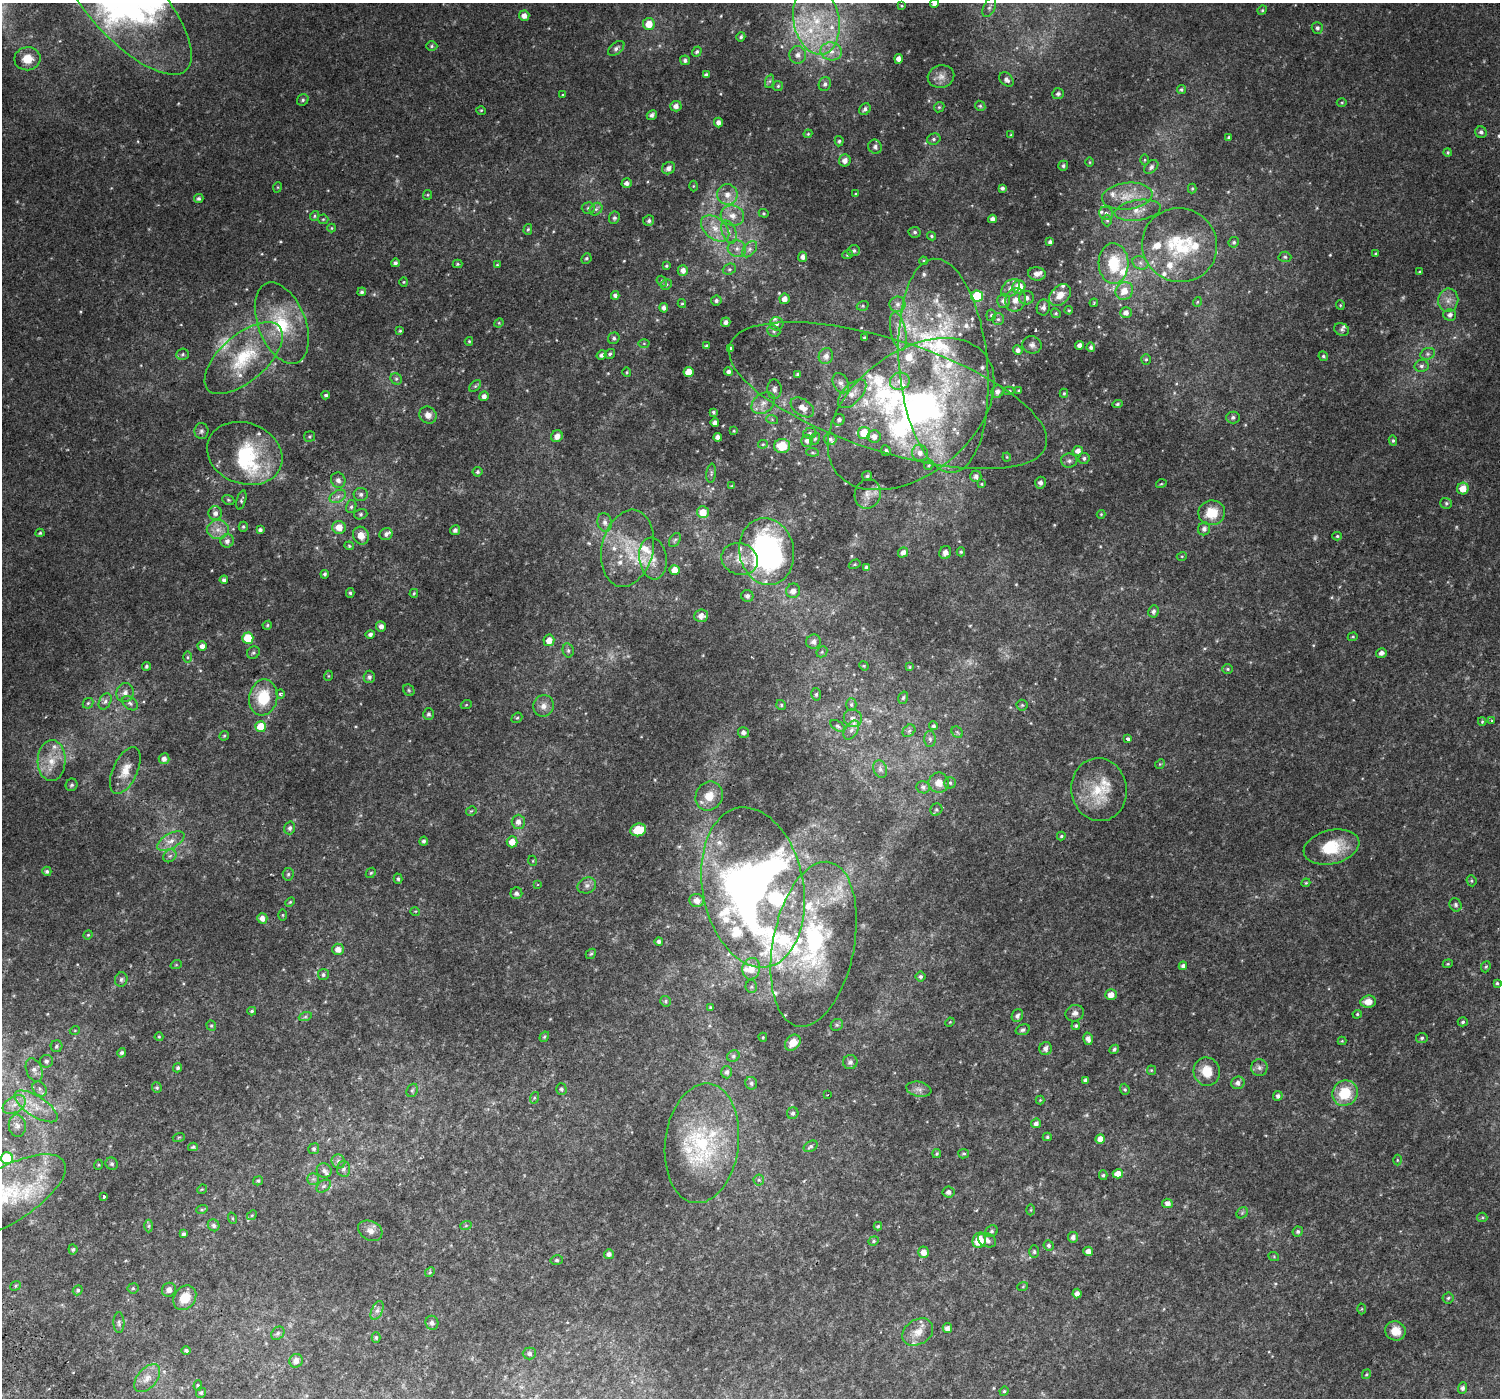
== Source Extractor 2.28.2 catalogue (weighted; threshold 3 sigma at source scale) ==
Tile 7 of 4 x 4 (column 3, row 2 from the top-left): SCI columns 3060-4557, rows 3004-4399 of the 6106 x 6071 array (HDU 1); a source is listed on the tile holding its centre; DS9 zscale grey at full resolution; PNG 1502 x 1400 px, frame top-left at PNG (2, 3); each listed source drawn as its Kron ellipse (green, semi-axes under 4 px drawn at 4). Shown black and unused: <1% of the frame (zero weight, under 2 of 3 exposures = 3% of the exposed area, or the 3 px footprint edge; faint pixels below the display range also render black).
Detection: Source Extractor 2.28.2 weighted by HDU 2 'WHT'; one run over the whole footprint, this tile lists its part. Background 0.0101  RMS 0.0049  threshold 0.0222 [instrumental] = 3 sigma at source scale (4.5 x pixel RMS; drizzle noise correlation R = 1.50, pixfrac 1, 0.0396/0.0396 arcsec/px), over >= 5 px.
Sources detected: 575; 8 too faint to see at this stretch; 2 inside a brighter object's white glare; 1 cosmic-ray / hot-pixel residue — neither listed nor drawn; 51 inside a brighter listed object's ellipse — not listed separately; of the other 513, all 500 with FLUX_AUTO >= 0.378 (the completeness limit of this list) listed and drawn (13 fainter detections not listed), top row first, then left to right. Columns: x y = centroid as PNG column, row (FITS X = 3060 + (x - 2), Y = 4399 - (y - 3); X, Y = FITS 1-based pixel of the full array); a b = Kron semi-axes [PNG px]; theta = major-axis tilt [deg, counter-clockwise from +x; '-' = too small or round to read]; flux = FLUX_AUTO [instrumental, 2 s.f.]
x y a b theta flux
125 3 91 36 -48 110
934 3 5 3 - 1.4
902 6 4 3 - 0.42
989 7 10 5 65 1.4
1262 10 5 4 - 0.57
524 16 5 5 - 2.8
816 20 35 23 -79 32
649 24 6 6 - 6.1
1317 28 6 5 - 1.1
741 37 4 4 - 0.8
432 46 5 4 - 0.7
616 48 9 5 39 1.4
831 51 11 9 -11 4.2
697 52 5 4 - 0.89
798 55 9 8 - 2.5
27 59 13 11 9 7.9
899 59 5 4 - 2.3
685 60 5 4 - 1.1
706 75 4 4 - 1.3
941 77 13 11 13 3.4
1006 79 8 6 -44 1.8
770 81 7 4 71 0.89
825 84 7 6 - 1.4
778 86 5 5 - 0.61
1181 90 5 4 - 0.76
562 94 3 2 - 0.48
1058 94 6 5 - 1.2
303 100 6 5 - 0.87
1342 102 5 3 - 0.45
676 106 6 5 - 2.3
980 106 5 4 - 0.69
939 107 5 4 - 0.59
865 109 6 5 - 1.3
481 110 5 3 - 0.44
652 115 5 4 - 1.4
718 122 5 4 - 1.9
1481 132 6 5 - 1.3
808 134 4 4 - 0.49
1011 135 3 3 - 0.5
1229 138 4 3 - 0.88
934 139 7 5 16 0.98
839 141 5 4 - 0.7
875 147 7 6 - 1.3
1448 152 4 4 - 0.68
845 160 6 6 - 2.7
1145 160 5 3 - 0.47
1090 162 5 3 - 0.41
1063 166 5 5 - 1
1151 167 8 5 44 1.4
669 168 7 6 - 2
627 183 5 4 - 1.9
693 186 5 3 - 0.43
278 187 5 3 - 0.4
1002 188 4 4 - 1.2
1192 189 5 4 - 0.53
727 194 10 10 - 4
855 194 3 3 - 0.49
427 195 5 4 - 0.51
1127 196 25 13 7 9.6
199 198 5 4 - 0.95
588 208 6 5 - 0.98
596 209 7 5 44 1.2
1138 210 23 10 9 5.8
764 213 5 4 - 0.49
1106 213 7 6 - 1.4
315 216 5 4 - 0.62
732 216 12 10 -15 4.7
614 218 6 5 - 1
323 219 5 4 - 0.56
992 219 4 4 - 1.5
649 221 6 5 - 1.1
1107 221 6 5 - 0.73
332 228 4 4 - 0.45
715 228 16 10 -41 6.4
528 229 5 4 - 0.63
729 232 12 7 -69 2.6
915 232 6 5 - 0.96
932 236 4 3 - 0.66
1050 242 4 4 - 1.2
1234 242 5 5 - 0.85
1180 245 38 36 -27 32
737 249 9 8 - 2.6
750 249 9 6 50 1.8
854 251 6 5 - 1
1376 254 3 3 - 0.68
848 255 5 4 - 0.71
802 257 5 4 - 1.7
1285 257 6 5 - 0.83
586 258 5 5 - 0.85
923 261 4 3 - 0.54
395 263 4 4 - 1.2
1140 263 8 6 -22 1.6
458 264 5 4 - 0.57
1113 264 20 15 -89 17
497 265 4 4 - 0.48
666 266 3 3 - 0.62
729 269 7 5 20 0.99
683 270 5 5 - 2.3
1420 272 4 3 - 0.55
1037 274 9 6 -6 2.1
662 281 5 5 - 0.7
404 282 4 4 - 0.49
666 284 6 5 - 0.82
1019 287 7 6 - 8.2
1011 288 10 7 44 2.6
1124 291 9 8 - 5.4
362 292 4 4 - 0.94
615 295 4 4 - 1.2
1060 295 13 8 45 4.9
977 296 6 5 - 23
1026 298 7 7 - 1.7
784 299 5 5 - 2.8
1015 300 12 10 70 4
1448 300 11 10 - 3.5
716 301 5 5 - 1.1
1004 301 7 6 - 2.5
1197 302 5 3 - 0.38
1094 303 4 3 - 0.4
682 304 4 4 - 0.54
898 304 8 7 - 2.1
1340 305 5 4 - 0.52
863 306 6 5 - 0.72
1043 307 8 6 81 1.7
664 308 5 4 - 1.6
1069 310 4 3 - 0.45
1056 313 5 4 - 0.64
1126 313 6 5 - 2.2
991 315 5 4 - 0.74
1450 315 6 6 - 1.6
998 319 6 6 - 0.97
726 322 5 4 - 1.7
282 323 42 24 -69 24
499 323 5 4 - 0.49
777 324 7 7 - 1.4
1342 329 7 6 - 1.2
400 331 4 3 - 0.52
774 331 7 5 -22 0.97
898 331 19 7 -78 4.6
614 338 6 5 - 0.97
865 338 3 3 - 0.84
469 341 4 3 - 0.52
644 343 5 3 - 0.44
1032 345 10 8 -17 1.9
1080 345 4 4 - 1.9
706 346 3 3 - 0.95
1091 347 4 4 - 1.1
731 349 4 3 - 1.2
1018 350 5 4 - 1.8
182 354 6 5 - 0.91
610 354 5 4 - 0.86
1428 354 7 5 20 1.2
602 355 5 4 - 1.5
826 356 8 7 - 2.5
1323 356 5 4 - 0.8
244 358 48 23 41 28
1146 359 5 4 - 0.61
943 366 107 44 -85 110
1421 366 7 6 - 1.4
627 372 5 3 - 0.44
689 372 5 5 - 6.2
728 372 4 4 - 1.5
798 374 3 3 - 0.85
396 379 6 5 - 0.81
900 381 10 8 17 3.6
841 383 11 7 -63 2.3
475 386 7 4 44 0.78
774 389 10 7 -88 1.8
1009 391 5 4 - 0.66
1019 391 4 3 - 0.53
997 392 6 5 - 1.8
1064 393 4 3 - 0.62
852 394 18 9 46 4.5
326 395 4 4 - 0.87
484 396 5 4 - 2
888 396 166 56 -18 150
763 403 13 9 37 3.5
1117 404 5 4 - 0.66
802 407 13 8 -35 4.3
713 412 4 3 - 0.76
911 414 95 60 39 150
428 415 9 8 - 3
1233 417 6 6 - 1.2
772 419 6 4 -20 0.59
839 420 6 5 - 1.4
715 422 4 4 - 1.9
201 431 8 7 - 1.2
734 431 4 3 - 0.38
810 433 7 5 13 0.97
864 433 6 6 - 11
309 436 5 5 - 0.63
557 436 6 5 - 3
874 436 6 6 - 2.7
718 437 4 4 - 1.9
815 439 6 4 67 0.73
830 439 6 6 - 1.1
807 441 6 6 - 1.6
1393 441 5 4 - 0.7
763 444 5 4 - 0.58
782 446 8 7 - 10
886 451 5 5 - 1.1
1078 451 5 4 - 2.1
812 452 6 4 -6 0.7
245 453 38 30 -20 31
920 453 8 8 - 2.6
1007 457 4 4 - 0.45
1084 458 5 5 - 0.97
1069 461 8 7 - 1.4
929 465 5 4 - 0.65
477 472 5 5 - 0.94
711 473 9 5 83 0.95
867 476 5 5 - 0.68
976 476 6 5 - 1.8
338 480 8 7 - 2
1040 483 6 5 - 1.6
981 484 4 3 - 0.44
1161 484 5 3 - 0.41
732 486 4 3 - 0.46
1463 489 6 5 - 6.3
361 494 7 6 - 1.5
868 494 15 13 69 3.9
338 496 9 5 29 1.8
228 500 6 4 -21 0.69
241 500 10 4 74 0.88
1446 503 6 5 - 0.86
351 507 6 5 - 0.96
703 512 6 6 - 6.1
215 513 7 7 - 1.9
1212 513 13 12 - 10
361 514 7 5 16 0.8
1101 514 4 4 - 0.46
605 522 9 7 -78 2.2
243 527 5 4 - 0.71
339 527 6 6 - 5.1
1204 529 6 6 - 1.5
218 530 11 9 0 3.9
260 530 4 4 - 1.3
455 530 5 5 - 1.6
40 533 4 4 - 0.65
386 534 6 6 - 1.5
361 536 9 7 -66 4.7
1337 536 5 4 - 0.58
675 540 8 5 58 0.86
227 541 7 6 - 2.1
349 546 4 4 - 0.51
627 548 39 25 77 22
767 552 33 27 -78 120
903 552 5 4 - 2.2
945 552 7 6 - 2.3
961 552 4 4 - 0.63
1182 556 5 3 - 0.46
653 559 21 13 -82 5.9
740 559 18 15 -18 7.5
855 564 6 4 31 0.57
866 567 4 3 - 1.1
675 570 5 5 - 5.7
325 574 4 4 - 0.96
224 580 4 4 - 1.2
793 591 7 7 - 2.7
350 593 5 4 - 0.77
414 593 4 3 - 0.53
747 596 6 6 - 1.5
1154 611 6 5 - 1.4
701 616 7 6 - 2.7
267 625 5 4 - 0.56
381 626 5 5 - 1.9
370 635 5 4 - 1.4
1353 637 5 4 - 0.61
248 638 5 5 - 16
549 640 6 5 - 4.4
814 642 7 7 - 2.1
202 646 4 4 - 2.2
568 650 7 5 -75 0.95
822 652 6 5 - 0.73
253 653 6 6 - 0.98
1381 653 5 5 - 1.8
187 657 6 4 90 0.57
146 666 4 4 - 0.81
864 666 5 4 - 0.46
909 667 4 4 - 0.53
1228 669 5 5 - 0.73
328 676 5 3 - 0.39
369 677 6 5 - 1.3
409 690 6 5 - 0.66
125 693 9 8 - 2.6
280 694 4 4 - 1.2
816 694 6 5 - 0.88
263 697 18 14 80 16
903 698 6 4 72 0.75
105 701 9 5 62 1.5
88 703 6 4 44 0.7
130 703 9 6 -36 1.3
466 705 5 3 - 0.4
781 705 5 4 - 0.72
851 705 6 5 - 0.96
1022 705 5 5 - 0.65
544 706 11 10 - 3.2
429 714 5 5 - 0.88
517 718 6 5 - 0.69
853 718 9 9 - 2.9
1482 721 4 3 - 0.82
1492 721 3 3 - 0.47
838 726 8 5 -33 0.99
933 726 4 4 - 0.91
261 727 5 5 - 9.6
851 730 10 6 59 2.2
909 731 7 5 44 1
957 732 6 5 - 0.77
743 733 5 5 - 1.5
224 736 5 4 - 0.58
930 739 8 6 -89 1.2
1128 739 4 3 - 2.2
164 759 5 5 - 1.9
52 761 20 14 88 9.5
1160 764 5 4 - 0.47
880 769 9 6 -70 1.6
125 771 25 12 65 6.9
939 783 10 10 - 4.4
950 783 6 6 - 0.9
72 785 6 6 - 0.98
923 787 7 6 - 1.3
1099 790 31 27 -82 18
709 796 15 13 60 6.5
936 810 6 5 - 0.87
471 811 5 3 - 0.44
518 822 7 6 - 2.6
290 828 6 5 - 1.3
638 830 8 6 17 11
1061 836 4 4 - 0.6
171 841 15 7 29 3.9
424 841 4 4 - 0.91
512 842 5 5 - 4
1331 847 28 17 14 17
170 856 7 5 43 1.1
533 861 5 3 - 0.38
47 871 4 4 - 0.92
371 873 5 4 - 0.65
288 874 6 5 - 0.85
398 879 5 4 - 0.8
1471 881 5 5 - 0.7
1306 883 4 4 - 0.48
538 885 4 2 - 0.39
587 885 9 7 26 2
753 887 81 50 -79 450
516 893 6 6 - 1.5
697 901 7 6 - 3.1
290 902 6 3 44 0.51
1455 905 7 5 -65 1.1
415 911 5 3 - 0.4
283 915 5 3 - 0.45
262 918 5 5 - 2.8
88 935 4 4 - 0.5
659 941 4 4 - 1.2
814 944 84 40 79 85
338 949 6 5 - 3.3
591 954 6 4 41 0.65
1448 964 5 4 - 0.51
176 965 6 3 18 0.44
1183 966 4 4 - 1.3
1486 967 6 4 67 0.7
751 969 11 8 76 6.4
323 975 5 5 - 1
921 976 5 5 - 0.99
121 979 7 6 - 1.2
1497 983 3 3 - 0.59
751 987 6 6 - 0.9
1111 994 6 5 - 3.5
666 1001 5 5 - 0.78
1368 1002 8 6 6 4.2
710 1008 3 3 - 0.68
252 1011 4 3 - 0.73
1075 1013 9 8 - 2
1357 1014 5 4 - 0.57
1017 1016 6 5 - 1.3
305 1017 7 4 19 0.79
950 1022 5 3 - 0.4
1463 1022 5 4 - 0.77
837 1025 6 5 - 0.87
211 1026 5 4 - 0.64
1076 1026 4 4 - 0.82
75 1030 5 3 - 0.39
1023 1030 7 5 17 1.1
159 1037 4 4 - 0.52
544 1037 5 4 - 0.68
763 1037 4 3 - 0.49
1422 1038 6 5 - 0.78
1088 1039 6 4 -74 2.2
1342 1041 4 4 - 0.4
793 1043 9 6 48 5.9
56 1046 6 6 - 0.99
1046 1049 6 6 - 2.2
1114 1049 5 4 - 0.94
122 1053 5 4 - 1.1
733 1056 6 5 - 0.95
46 1061 6 6 - 1.4
850 1062 7 7 - 1.5
178 1068 5 4 - 0.87
1259 1068 8 8 - 1.8
34 1070 12 8 -68 2.5
1151 1070 5 4 - 0.48
727 1072 6 5 - 1.2
1207 1072 14 13 - 8.7
1086 1080 4 3 - 1.1
751 1083 6 5 - 1
1238 1083 7 6 - 2.1
157 1087 5 5 - 0.69
40 1089 8 6 -51 1.5
561 1089 5 5 - 0.92
919 1089 13 7 -12 2.2
1125 1089 6 4 -70 0.69
412 1090 7 5 67 0.83
1345 1093 13 12 - 14
827 1095 2 2 - 0.4
1278 1096 5 4 - 1.2
534 1098 6 4 72 0.57
1040 1100 4 4 - 0.41
14 1105 12 8 31 4
36 1106 25 10 -33 8.8
793 1113 6 5 - 1.2
1036 1123 5 4 - 1.6
17 1126 11 8 -83 2.7
179 1137 6 3 18 0.47
1047 1137 4 4 - 0.67
1100 1139 5 4 - 3.3
702 1143 60 37 83 47
811 1146 7 5 31 0.97
193 1147 5 4 - 0.77
314 1149 5 5 - 0.91
937 1154 4 4 - 0.58
964 1154 5 4 - 0.69
7 1158 6 6 - 23
1397 1160 5 3 - 0.44
338 1161 7 6 - 1.6
112 1164 6 6 - 1.1
98 1165 5 3 - 0.42
343 1169 8 6 88 1.7
324 1171 7 7 - 1.4
1118 1174 5 4 - 4.2
1103 1175 5 4 - 0.69
313 1179 6 5 - 1
759 1180 5 5 - 0.68
258 1181 5 4 - 0.77
324 1186 8 5 36 1.3
202 1189 5 4 - 0.43
948 1192 6 5 - 1.7
104 1196 3 3 - 2.4
2 1198 72 27 31 43
1167 1203 5 4 - 1.9
202 1209 6 3 19 0.63
1031 1210 5 3 - 0.46
1242 1213 6 5 - 0.74
252 1215 5 4 - 0.49
1482 1217 5 4 - 0.63
232 1218 6 4 -71 0.53
214 1225 6 5 - 1.3
466 1225 6 4 20 0.62
149 1226 6 4 90 0.67
878 1226 4 3 - 0.59
370 1231 13 9 -27 3.2
992 1231 7 5 30 0.94
1298 1232 5 5 - 0.98
184 1234 3 3 - 0.75
1073 1237 5 5 - 1.6
979 1240 8 6 75 11
987 1240 9 6 -23 2
874 1241 5 4 - 0.67
1049 1245 5 5 - 1.1
73 1249 5 4 - 0.74
1088 1251 5 4 - 2.4
924 1252 6 5 - 3.6
1034 1252 6 5 - 0.78
609 1254 5 5 - 1.8
1274 1257 5 3 - 0.46
557 1260 6 5 - 0.74
430 1272 5 4 - 0.6
15 1286 5 4 - 0.64
1023 1286 5 3 - 0.46
133 1288 5 5 - 0.7
78 1290 5 4 - 0.92
169 1290 7 7 - 2.1
1077 1294 5 4 - 2
185 1298 13 10 55 7.9
1448 1298 5 5 - 0.82
1362 1309 5 3 - 0.42
377 1310 10 5 65 1.8
119 1323 10 5 -89 1.2
432 1323 7 6 - 1.8
947 1328 5 4 - 2
1395 1331 10 9 - 5.3
918 1332 16 12 32 5.1
278 1333 7 5 45 1
376 1338 5 4 - 0.8
186 1350 4 4 - 1.1
529 1353 6 6 - 1.4
296 1361 7 6 - 2.5
1366 1374 5 4 - 0.51
147 1378 16 9 50 4.5
198 1385 5 4 - 0.59
1463 1388 6 4 68 1.2
1004 1391 5 4 - 0.61
201 1393 5 5 - 0.91
Overlapping masked pixels (flux is a lower limit): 1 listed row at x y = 888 396
Isophote crosses this tile's border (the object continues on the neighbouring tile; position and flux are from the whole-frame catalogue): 3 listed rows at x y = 125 3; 934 3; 2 1198